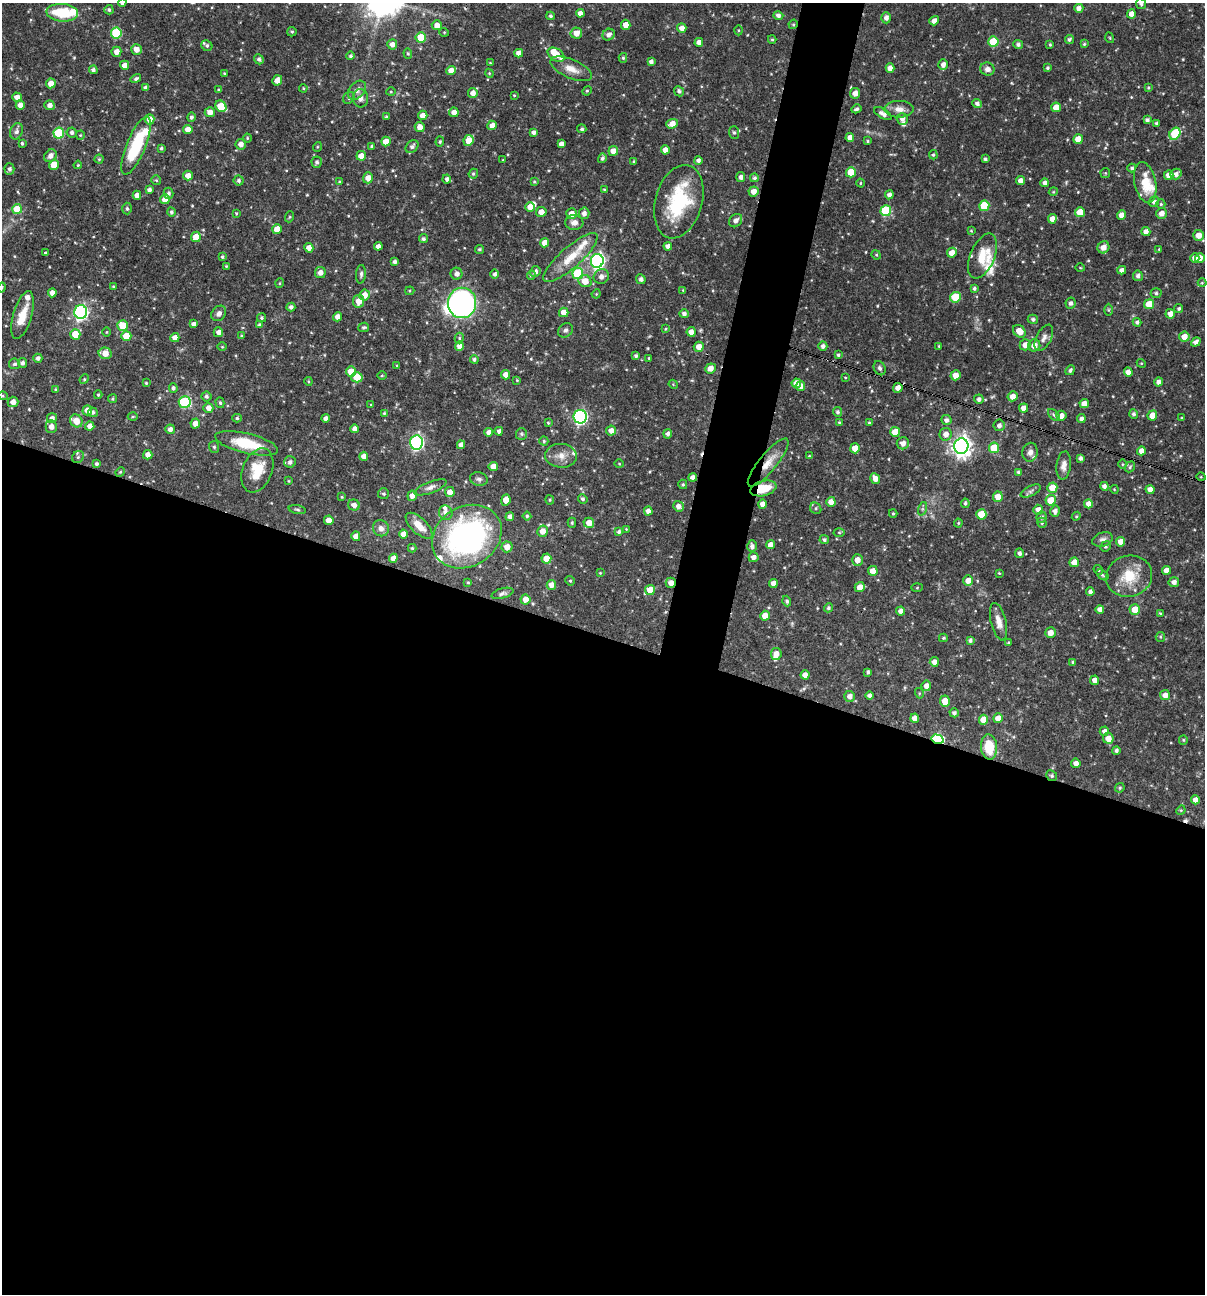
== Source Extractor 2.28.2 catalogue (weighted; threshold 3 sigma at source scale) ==
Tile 14 of 4 x 4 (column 2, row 4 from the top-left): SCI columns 1454-2656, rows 1-1292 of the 5188 x 5168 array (HDU 1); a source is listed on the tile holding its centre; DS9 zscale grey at full resolution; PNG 1207 x 1296 px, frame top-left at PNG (2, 3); each listed source drawn as its Kron ellipse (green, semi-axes under 4 px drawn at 4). Shown black and unused: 54% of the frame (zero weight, under 3 of 4 exposures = <1% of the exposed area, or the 3 px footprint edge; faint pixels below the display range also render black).
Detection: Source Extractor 2.28.2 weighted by HDU 2 'WHT'; one run over the whole footprint, this tile lists its part. Background 0.0706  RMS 0.0035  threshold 0.0158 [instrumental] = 3 sigma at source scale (4.5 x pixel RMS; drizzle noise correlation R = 1.50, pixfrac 1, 0.05/0.05 arcsec/px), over >= 5 px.
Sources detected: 544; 1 inside a brighter object's white glare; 3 cosmic-ray / hot-pixel residue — neither listed nor drawn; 21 inside a brighter listed object's ellipse — not listed separately; of the other 519, all 500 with FLUX_AUTO >= 0.28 (the completeness limit of this list) listed and drawn (19 fainter detections not listed), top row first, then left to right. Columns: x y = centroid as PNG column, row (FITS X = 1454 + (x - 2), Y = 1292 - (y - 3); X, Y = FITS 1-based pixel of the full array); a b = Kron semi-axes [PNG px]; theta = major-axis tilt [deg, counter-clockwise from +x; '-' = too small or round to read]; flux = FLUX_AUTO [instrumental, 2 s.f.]
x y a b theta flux
122 3 4 4 - 1
1141 4 5 5 - 0.75
1079 8 4 4 - 1.7
109 10 5 4 - 0.65
62 13 16 9 -4 13
580 13 4 4 - 1.7
1131 14 4 4 - 2.5
778 15 5 4 - 1.2
550 16 4 4 - 0.58
886 18 5 5 - 1.5
934 21 5 4 - 1.9
793 24 5 4 - 0.43
437 25 5 5 - 2.2
626 25 5 5 - 2.9
682 28 5 4 - 2.2
739 30 5 3 - 0.35
292 32 4 4 - 0.48
444 32 4 4 - 0.36
116 33 5 5 - 17
576 33 6 5 - 2.7
609 35 6 5 - 1.4
421 37 5 5 - 8
1110 38 5 3 - 0.32
772 39 4 4 - 0.47
1069 39 4 4 - 0.77
993 41 5 5 - 9.1
699 42 4 4 - 2
392 44 5 5 - 1.7
1018 44 5 4 - 0.84
1084 44 4 4 - 0.44
1050 45 3 3 - 0.37
207 46 6 5 - 0.66
136 49 5 5 - 2.4
116 52 5 5 - 2.3
408 53 5 4 - 0.5
519 53 4 4 - 1.9
556 55 9 6 -32 5.2
350 56 4 4 - 0.61
623 58 5 4 - 0.52
259 59 5 4 - 0.94
651 62 4 4 - 1.2
490 63 3 2 - 0.29
943 64 5 5 - 1.8
125 65 4 4 - 2.6
890 68 5 4 - 2.3
1047 68 3 3 - 0.51
571 69 22 9 -23 3.9
987 69 7 6 - 1.7
93 70 4 4 - 0.96
451 71 5 4 - 2.9
224 73 4 3 - 0.34
489 73 4 3 - 0.33
136 79 5 4 - 0.83
277 80 5 4 - 3.1
51 83 5 5 - 2.5
146 88 4 4 - 1.1
303 88 4 4 - 0.33
1148 88 4 3 - 0.4
218 90 4 3 - 0.32
357 90 11 7 49 1.7
587 91 5 4 - 0.45
679 91 5 5 - 0.9
391 92 5 3 - 0.32
473 93 5 4 - 2.3
855 93 5 5 - 2.2
514 95 4 3 - 0.31
17 97 5 4 - 2
349 98 6 5 - 0.61
360 98 9 7 -87 1.9
977 104 5 4 - 1.1
20 105 4 4 - 2.3
50 105 5 5 - 1.8
221 106 6 5 - 8.2
1056 107 5 4 - 3.7
856 109 5 4 - 0.86
899 109 14 8 0 3
210 112 5 5 - 2.2
454 112 5 5 - 2.3
883 114 10 5 -30 1.7
423 115 5 4 - 2.4
191 117 5 4 - 0.9
386 117 3 3 - 0.5
150 119 5 4 - 3.2
902 119 6 5 - 1.6
1147 120 4 4 - 1
1157 123 3 3 - 0.71
672 124 6 4 20 3
492 125 5 4 - 2.3
420 127 5 5 - 2.5
582 129 4 4 - 0.65
188 130 4 4 - 3.2
16 131 8 6 67 1.1
533 132 4 4 - 0.98
59 133 5 5 - 19
72 133 5 5 - 0.92
734 133 6 5 - 0.69
1175 134 6 5 - 13
80 135 4 4 - 0.36
247 138 4 4 - 0.4
850 138 4 4 - 2.1
1078 139 5 4 - 3.9
469 140 5 5 - 4.3
867 141 4 3 - 0.37
386 142 5 4 - 4.3
440 142 5 4 - 0.49
22 143 4 3 - 0.58
241 144 5 5 - 2.1
561 144 4 4 - 1.7
136 146 31 9 68 21
372 146 3 3 - 0.6
412 146 7 5 42 1.1
317 147 5 3 - 0.32
161 148 4 4 - 0.63
665 150 4 4 - 2.5
613 151 5 5 - 2.8
933 155 4 4 - 0.51
50 156 7 5 49 1.9
361 156 5 4 - 2.9
602 158 5 4 - 0.9
99 159 4 4 - 0.36
985 159 4 3 - 0.71
503 160 3 3 - 0.34
698 160 4 4 - 1.1
634 161 3 3 - 0.35
317 162 6 5 - 0.9
54 165 5 5 - 4.1
78 165 4 3 - 0.35
1132 168 4 4 - 0.7
9 169 5 5 - 0.9
851 172 5 5 - 7.5
1105 173 5 5 - 0.43
473 174 5 4 - 0.6
1176 174 6 5 - 1.7
188 175 5 5 - 2.5
1169 175 5 4 - 2.3
741 177 5 4 - 1.3
368 178 5 5 - 2.5
754 178 4 4 - 0.7
447 179 4 4 - 0.94
156 180 5 5 - 0.43
239 180 5 5 - 0.68
1020 181 4 4 - 2.2
339 182 4 4 - 0.43
534 182 4 3 - 0.44
1145 182 20 10 -78 8.3
860 183 4 3 - 0.33
1045 183 4 4 - 1.4
604 189 3 2 - 0.3
149 190 4 4 - 1.1
754 191 5 5 - 2.4
1053 192 4 3 - 0.31
169 193 5 4 - 0.84
137 195 4 4 - 2.2
889 195 4 4 - 1.4
165 199 5 4 - 3.8
679 202 37 23 74 24
1154 202 6 5 - 1.1
1161 204 5 4 - 0.46
984 206 5 5 - 13
530 207 5 5 - 2.7
17 209 5 5 - 9.7
127 209 6 4 -87 0.68
886 211 5 5 - 22
171 212 4 4 - 0.71
541 212 5 5 - 2.4
1080 212 5 5 - 5.7
236 213 4 3 - 0.35
584 213 6 5 - 1.7
1162 213 5 5 - 2.3
572 214 5 5 - 2.9
1121 215 4 4 - 2.5
289 217 5 3 - 0.37
1052 219 5 4 - 2.3
736 221 7 6 - 1.6
574 223 9 7 -5 2
277 229 5 5 - 3.5
971 231 4 3 - 0.36
1146 232 4 4 - 1.7
1198 235 5 5 - 3.4
196 237 5 5 - 4.4
423 239 4 4 - 0.85
544 243 4 4 - 2.8
378 246 4 4 - 1.8
668 246 4 4 - 1.5
1103 247 6 5 - 2.8
309 248 5 4 - 2.4
479 249 4 4 - 0.54
1159 249 4 4 - 0.31
45 253 3 3 - 0.4
952 253 5 5 - 2.7
876 255 5 4 - 0.4
982 256 24 12 67 7.4
222 257 4 3 - 0.53
570 258 35 10 41 8.6
1195 258 5 4 - 2.8
1200 258 5 5 - 2.4
597 261 7 6 - 82
394 262 4 3 - 1.1
226 266 3 3 - 0.33
1080 268 5 3 - 0.3
1122 270 4 4 - 1.5
535 271 6 5 - 1.5
320 273 5 5 - 1.9
578 273 5 5 - 22
361 274 9 5 85 0.85
457 274 6 6 - 1.5
495 274 5 4 - 0.95
531 275 5 4 - 0.49
1138 276 5 5 - 1.2
601 277 8 7 - 1.6
641 279 5 4 - 0.98
585 281 7 6 - 3.7
280 283 5 3 - 0.29
1202 283 4 4 - 0.31
113 286 3 3 - 0.34
2 288 5 4 - 0.52
974 288 3 3 - 0.64
683 290 4 4 - 0.35
410 291 4 3 - 0.4
52 293 4 4 - 1.9
1156 293 5 5 - 0.71
596 294 5 3 - 0.33
364 295 6 5 - 2.6
955 297 5 5 - 13
358 301 6 5 - 3.2
462 303 15 14 - 99
1071 303 5 5 - 1.2
1149 304 5 5 - 6.9
291 307 4 4 - 0.94
1179 308 5 4 - 0.66
1109 310 6 4 -90 0.51
81 312 7 6 - 73
564 312 5 4 - 3.2
219 313 8 6 50 1.5
684 314 5 4 - 1.1
1170 314 5 4 - 2.1
23 315 25 9 73 6
337 317 4 4 - 1.9
262 318 4 4 - 0.58
1033 319 5 4 - 0.76
1137 322 4 4 - 0.88
194 324 4 4 - 1.2
260 324 3 3 - 1.3
122 326 5 5 - 7.4
364 327 5 4 - 0.65
665 329 4 3 - 0.34
565 330 8 6 41 0.93
1019 331 7 5 -46 4
107 332 5 3 - 0.28
218 332 5 4 - 1.7
691 332 5 4 - 2.1
75 334 5 5 - 6.2
241 335 4 3 - 0.32
126 336 5 5 - 5.9
1184 337 5 5 - 3.2
175 338 4 4 - 2.7
459 338 5 4 - 0.45
1044 338 14 7 62 1.8
1196 342 5 4 - 1.4
1025 345 5 5 - 2.3
1034 345 6 6 - 2.8
459 346 4 4 - 2.2
823 346 4 4 - 1.2
939 346 4 4 - 0.32
222 347 5 3 - 0.31
699 347 5 5 - 2.6
105 353 6 5 - 3.3
838 355 3 3 - 0.55
636 356 4 3 - 0.74
38 358 4 4 - 1.1
649 358 3 3 - 0.46
474 359 4 4 - 0.77
22 363 5 4 - 0.96
1141 363 4 3 - 0.32
15 364 5 5 - 0.8
397 365 3 3 - 0.29
710 368 5 5 - 2.6
880 368 7 5 -64 0.92
1070 370 5 4 - 0.77
351 371 5 5 - 4.8
1128 372 4 4 - 2.1
382 375 5 3 - 0.33
506 375 4 4 - 2.3
955 375 5 5 - 2.8
357 377 5 5 - 5.8
845 377 3 3 - 0.31
84 379 5 4 - 0.41
517 380 4 3 - 0.31
308 381 4 3 - 0.33
1159 382 4 4 - 1.6
146 383 3 3 - 0.37
796 383 5 4 - 2.9
673 384 5 3 - 0.29
800 386 5 4 - 2.2
173 388 4 4 - 0.83
898 388 5 4 - 2.1
55 389 3 3 - 0.44
98 395 4 3 - 0.41
3 396 5 3 - 0.34
206 396 5 5 - 0.79
1012 396 5 4 - 2.6
112 399 4 4 - 0.45
979 399 5 4 - 1.1
13 402 5 5 - 2.1
185 402 6 6 - 28
220 403 5 4 - 0.54
1084 404 4 4 - 2.7
371 405 4 3 - 0.34
208 408 5 5 - 2
1024 408 4 4 - 2.1
87 410 5 4 - 2.5
93 412 5 4 - 0.77
837 412 5 4 - 0.77
384 413 4 3 - 0.31
1134 414 5 4 - 0.86
1054 415 7 4 -45 0.7
1152 415 5 4 - 3.7
1061 416 5 5 - 2.6
133 417 5 3 - 0.37
580 417 7 6 - 64
52 418 5 5 - 1.3
237 418 4 4 - 0.52
326 418 4 4 - 1.6
1182 418 3 3 - 0.4
1081 419 4 4 - 1.2
946 420 5 5 - 1.1
76 421 7 6 - 4.5
839 422 4 3 - 0.37
195 423 5 4 - 2.3
548 423 4 3 - 0.37
869 423 4 3 - 0.42
999 425 6 5 - 1.3
90 426 4 4 - 1.9
51 427 6 5 - 2
170 429 5 4 - 1.5
354 429 4 4 - 1.8
611 430 5 5 - 2.2
499 431 4 4 - 1.3
489 432 4 4 - 1.7
895 432 5 5 - 6.2
521 434 6 5 - 0.64
668 434 4 4 - 1.1
946 434 6 6 - 2.4
544 441 4 4 - 0.54
416 442 7 6 - 61
247 443 32 10 -14 13
903 443 6 6 - 2.2
461 445 4 4 - 1.8
961 446 8 7 - 210
214 447 6 5 - 0.64
855 448 5 5 - 4
994 448 5 5 - 8.4
1141 451 4 4 - 2.1
1030 452 9 7 78 1.4
148 455 5 4 - 2
364 456 4 4 - 2.2
561 456 16 12 -4 3.5
809 456 3 3 - 0.33
78 457 6 5 - 0.73
1080 458 4 4 - 1
290 462 6 5 - 1
768 463 30 9 51 5.7
96 464 3 3 - 0.62
619 464 5 3 - 0.29
1122 464 5 3 - 0.31
1064 465 14 7 83 2.4
493 467 5 4 - 2.4
1130 467 6 4 50 0.55
257 470 23 14 69 9
120 472 5 4 - 0.45
1018 472 4 4 - 0.54
693 477 4 4 - 1.6
1201 477 4 3 - 0.28
479 479 9 7 -14 1.1
875 479 5 4 - 2.7
289 481 4 3 - 0.31
683 484 5 4 - 0.52
1104 486 4 4 - 1.2
431 487 17 5 21 1.7
763 488 13 7 14 8.1
1052 488 5 5 - 6.3
1114 489 4 3 - 0.31
1150 489 4 4 - 2.2
1031 491 11 5 26 0.94
450 492 5 5 - 2.4
383 494 5 5 - 0.62
412 496 5 5 - 2.3
342 497 3 3 - 0.31
998 497 5 5 - 4.1
583 499 5 4 - 0.64
506 500 6 4 83 3
550 500 4 4 - 0.4
1051 500 5 5 - 7
831 502 5 4 - 2.2
965 503 4 4 - 0.7
762 504 4 4 - 2.2
1088 504 4 4 - 2.3
354 505 6 5 - 1.6
678 506 5 5 - 1.7
816 508 6 5 - 0.64
922 509 7 4 71 0.66
297 510 8 4 -11 0.64
1038 510 5 5 - 2.3
648 511 4 4 - 1.8
1055 511 5 5 - 1.4
446 513 7 6 - 1.7
893 513 4 4 - 0.42
981 514 5 5 - 7.5
527 516 4 4 - 0.52
1076 516 4 4 - 0.4
510 517 4 4 - 1.3
1041 517 5 5 - 0.83
329 520 5 4 - 2.4
572 523 5 4 - 0.44
589 523 5 5 - 2.9
958 523 4 4 - 0.38
1042 523 5 4 - 0.65
419 526 17 7 -44 4.5
381 528 8 7 - 1.8
626 529 4 4 - 0.29
542 531 6 5 - 2.8
619 532 4 4 - 0.77
839 532 5 3 - 0.4
403 534 4 4 - 2
356 536 4 4 - 2.5
467 537 37 29 32 90
1102 539 10 7 17 1.4
824 540 5 4 - 0.75
1121 542 4 4 - 3.3
770 545 4 4 - 2.2
752 546 6 5 - 1.3
1106 546 5 5 - 0.64
507 547 5 5 - 3
412 548 4 3 - 0.46
1019 553 5 4 - 1
754 557 5 5 - 1.7
393 558 4 4 - 2.3
546 558 5 5 - 4.4
857 560 6 5 - 2.6
1074 562 5 5 - 3.2
1098 570 5 4 - 0.48
1166 570 4 4 - 2.5
873 571 5 5 - 3.2
600 573 4 4 - 0.29
999 573 4 3 - 0.28
1102 575 7 4 -36 0.63
1129 576 23 20 17 9.6
968 580 5 5 - 2.6
570 581 5 4 - 0.46
468 582 4 3 - 0.34
1174 582 5 5 - 1.5
671 583 5 5 - 2.3
773 583 4 4 - 2
551 585 5 4 - 2.2
860 587 5 5 - 2.6
917 588 5 3 - 0.34
650 590 5 5 - 4.5
1090 592 4 4 - 1.1
503 593 11 5 15 0.99
525 599 5 5 - 2.5
787 601 5 4 - 0.72
828 608 5 4 - 0.61
1100 609 4 4 - 2.1
1135 609 5 5 - 4.7
901 611 4 4 - 1.7
1160 613 4 3 - 0.29
765 616 5 4 - 3.9
999 622 19 7 -76 3.3
1050 633 5 5 - 2.4
1160 637 5 4 - 0.4
943 638 4 3 - 0.43
970 640 4 4 - 0.85
1008 643 4 3 - 0.48
776 654 6 5 - 2.8
934 662 5 4 - 1.9
1073 662 4 4 - 0.58
868 672 4 3 - 0.7
805 675 4 4 - 2.3
1094 680 5 4 - 2.3
926 686 5 4 - 2.1
919 693 5 3 - 0.35
869 695 4 4 - 1
1165 695 5 5 - 2.3
850 696 5 5 - 1.7
945 701 6 5 - 4.1
954 713 4 4 - 0.98
915 718 4 4 - 2.2
998 718 5 5 - 2.8
983 720 5 4 - 4.1
1104 731 4 4 - 1.5
1108 738 5 5 - 3.3
937 739 6 4 -15 37
1183 740 5 4 - 0.43
989 747 12 8 -86 9.3
1116 750 4 4 - 0.85
1076 763 5 4 - 1.8
1052 776 5 5 - 0.71
1120 788 5 4 - 0.52
1195 800 4 4 - 2.5
1181 810 5 4 - 0.37
Overlapping masked pixels (flux is a lower limit): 5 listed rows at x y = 768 463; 763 488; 671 583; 937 739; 1052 776
Isophote crosses this tile's border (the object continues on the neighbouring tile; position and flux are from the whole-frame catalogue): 3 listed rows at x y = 122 3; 1141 4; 2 288